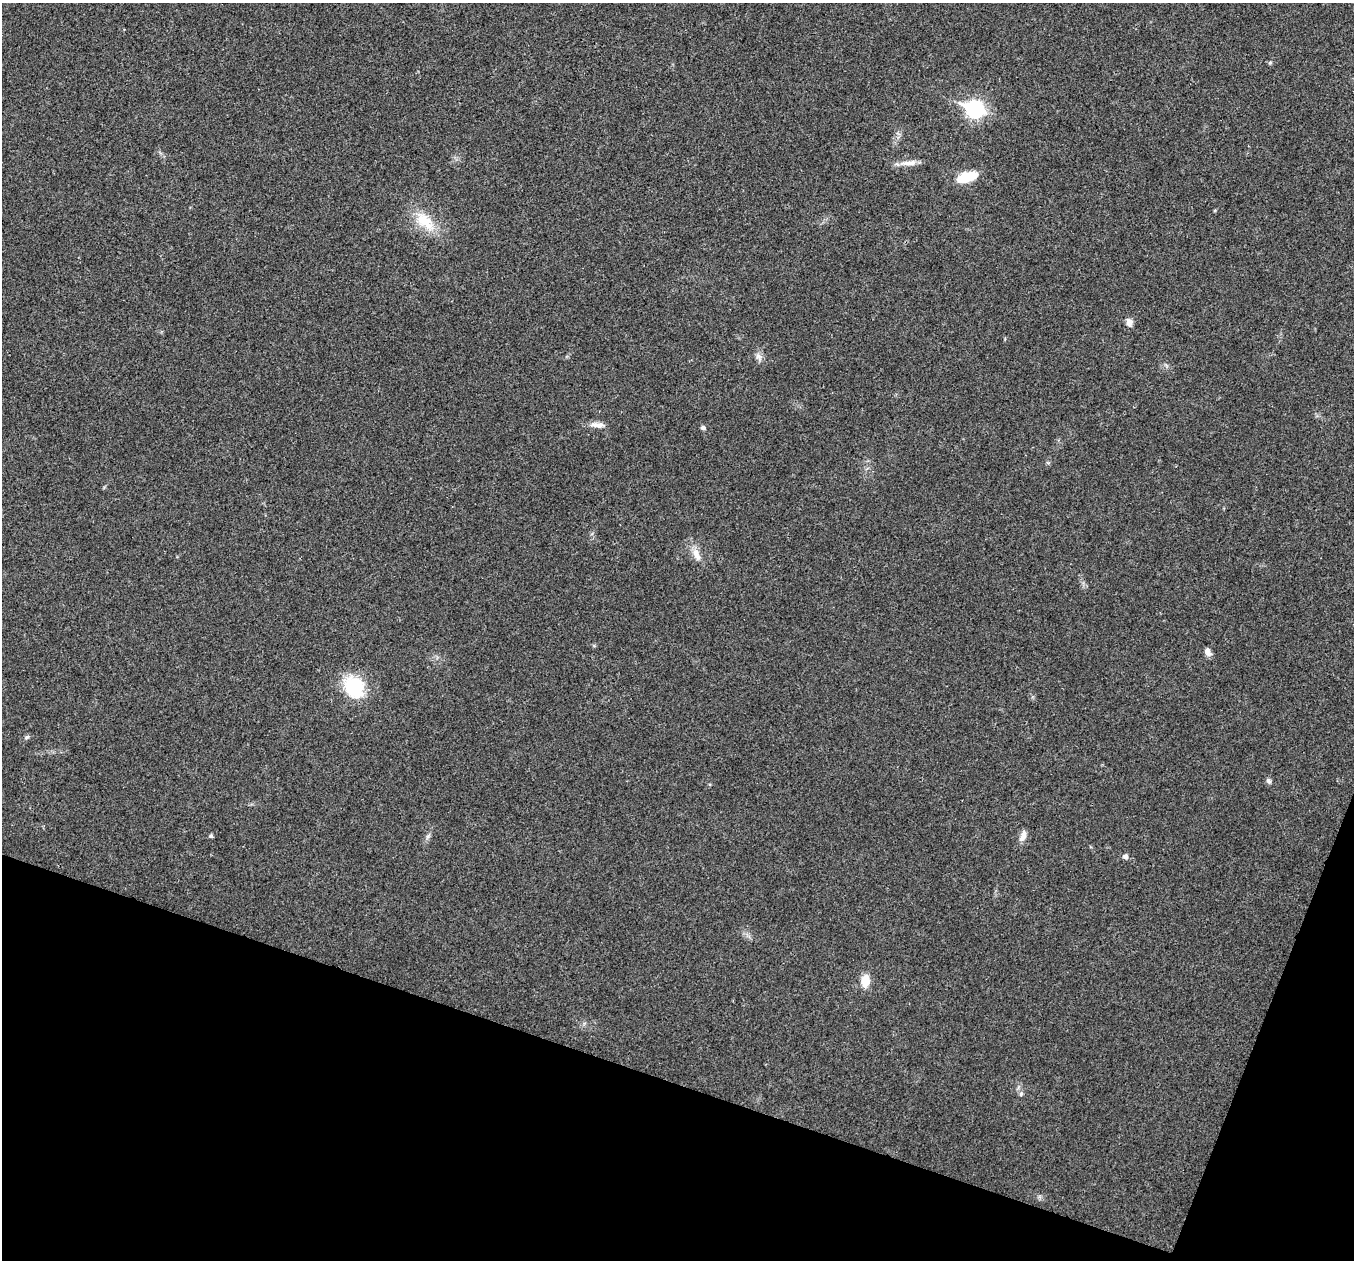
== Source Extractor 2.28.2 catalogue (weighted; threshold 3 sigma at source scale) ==
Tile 15 of 4 x 4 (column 3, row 4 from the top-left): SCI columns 2709-4060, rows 136-1393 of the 5419 x 5432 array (HDU 1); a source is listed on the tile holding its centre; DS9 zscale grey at full resolution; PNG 1356 x 1262 px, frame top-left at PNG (2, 3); no overlay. Shown black and unused: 17% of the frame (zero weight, under 3 of 4 exposures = <1% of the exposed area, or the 3 px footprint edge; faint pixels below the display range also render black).
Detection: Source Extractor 2.28.2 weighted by HDU 2 'WHT'; one run over the whole footprint, this tile lists its part. Background 0.0211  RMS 0.004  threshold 0.0182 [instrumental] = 3 sigma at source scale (4.5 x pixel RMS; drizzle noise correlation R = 1.50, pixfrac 1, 0.05/0.05 arcsec/px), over >= 5 px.
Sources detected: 20; all 20 listed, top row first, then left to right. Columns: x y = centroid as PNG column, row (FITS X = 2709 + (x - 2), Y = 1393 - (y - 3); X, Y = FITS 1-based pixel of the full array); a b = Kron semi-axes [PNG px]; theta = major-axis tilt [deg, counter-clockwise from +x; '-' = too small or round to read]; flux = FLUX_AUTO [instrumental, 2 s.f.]
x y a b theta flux
1270 63 6 4 1 0.54
975 109 9 7 -21 110
912 163 13 8 15 2.6
967 177 16 7 18 17
425 221 33 17 -42 12
1129 323 10 7 -80 2.1
759 357 13 6 -52 1.7
597 425 20 7 -3 2.7
703 428 5 4 - 1.1
696 554 18 8 -64 3.6
1207 651 9 6 -59 2.1
354 687 28 24 -65 19
27 737 7 4 44 0.65
1269 781 7 6 - 1
211 836 5 5 - 0.64
428 836 8 4 53 0.86
1023 836 15 7 70 2.4
1125 857 6 5 - 1.5
865 981 12 8 84 6.5
1021 1094 7 5 63 0.83